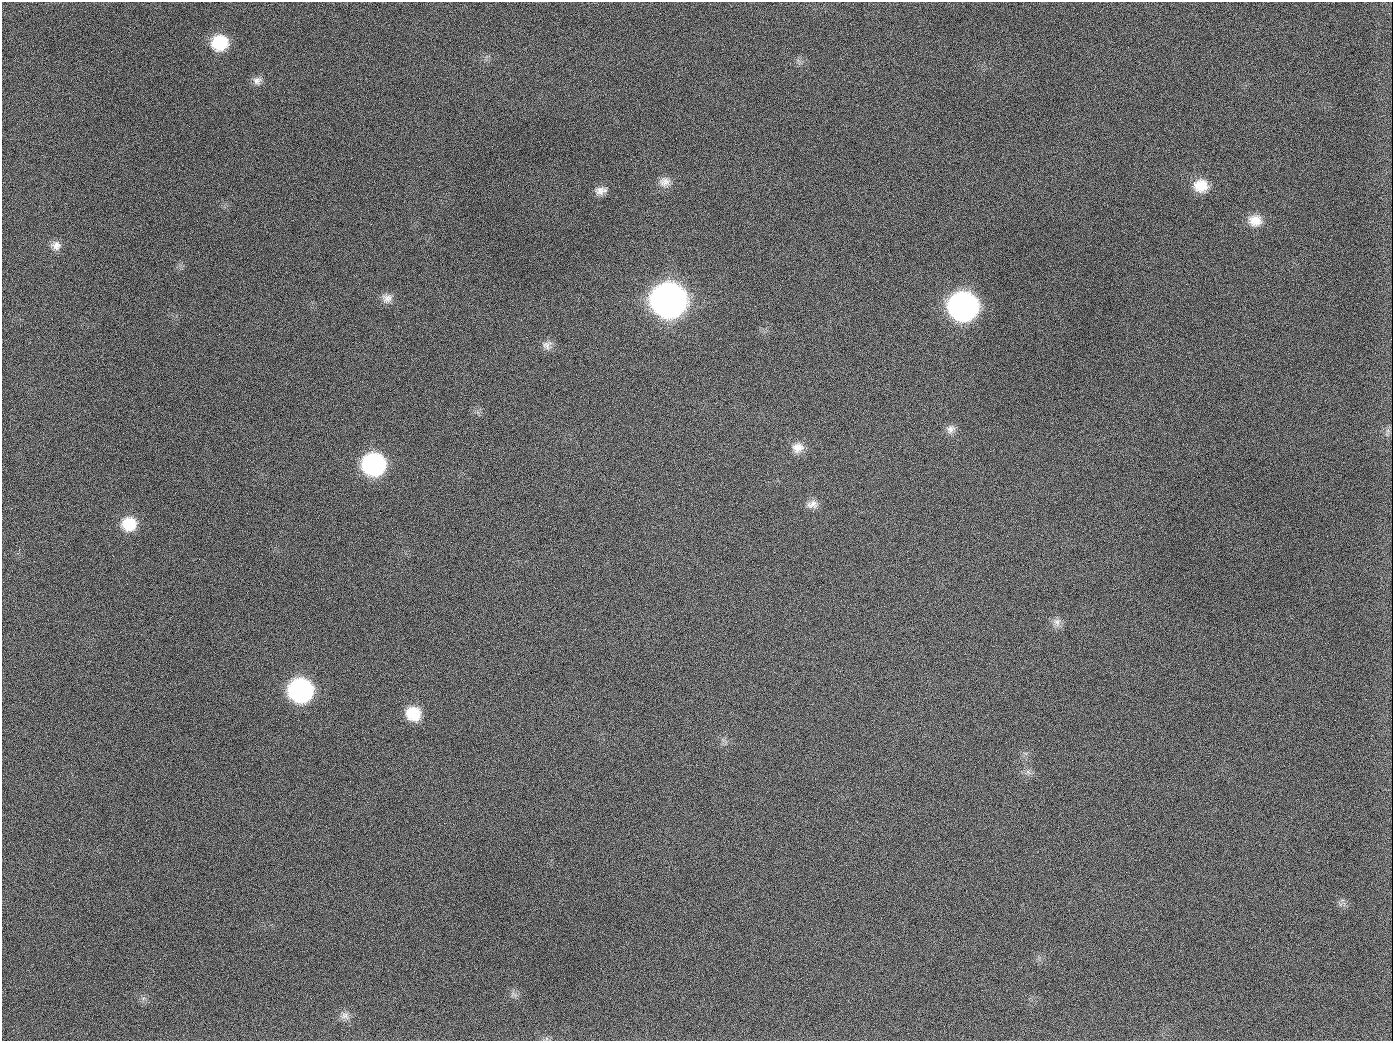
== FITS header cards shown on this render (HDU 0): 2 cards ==
NAXIS1  =                 1391
NAXIS2  =                 1039

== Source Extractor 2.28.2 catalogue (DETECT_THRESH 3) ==
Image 1391 x 1039 px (HDU 0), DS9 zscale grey, 1 PNG px = 1 image px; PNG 1395 x 1043 px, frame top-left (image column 1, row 1039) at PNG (2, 2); no overlay
Background 1380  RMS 66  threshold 198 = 3 sigma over >= 5 px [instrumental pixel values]
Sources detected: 24; all 24 listed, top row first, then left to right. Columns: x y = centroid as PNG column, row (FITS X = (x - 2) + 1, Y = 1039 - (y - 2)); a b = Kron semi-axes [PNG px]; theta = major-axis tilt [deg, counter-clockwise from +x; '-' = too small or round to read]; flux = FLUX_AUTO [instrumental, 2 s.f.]
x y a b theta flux
220 43 15 14 - 2.0e+05
257 81 12 10 22 2.7e+04
189 126 2 2 - 6.6e+03
664 182 15 13 15 4.1e+04
1201 186 17 15 5 9.4e+04
601 191 16 10 7 3.4e+04
1255 220 17 14 -2 6.8e+04
56 246 12 12 - 3.3e+04
387 298 14 12 -2 3.6e+04
668 300 18 17 - 5.8e+06
963 307 18 16 -11 2.6e+06
547 345 14 11 53 2.8e+04
654 407 3 2 - 4.0e+03
950 429 13 11 40 2.7e+04
798 448 16 13 15 5.0e+04
373 465 16 15 - 9.0e+05
812 504 15 10 12 3.3e+04
129 524 16 15 - 1.3e+05
1057 622 12 10 89 2.9e+04
300 690 16 15 - 1.1e+06
413 714 15 14 - 1.3e+05
1028 772 8 4 -37 1.2e+04
345 1016 13 9 0 2.9e+04
944 1026 2 2 - 5.8e+03